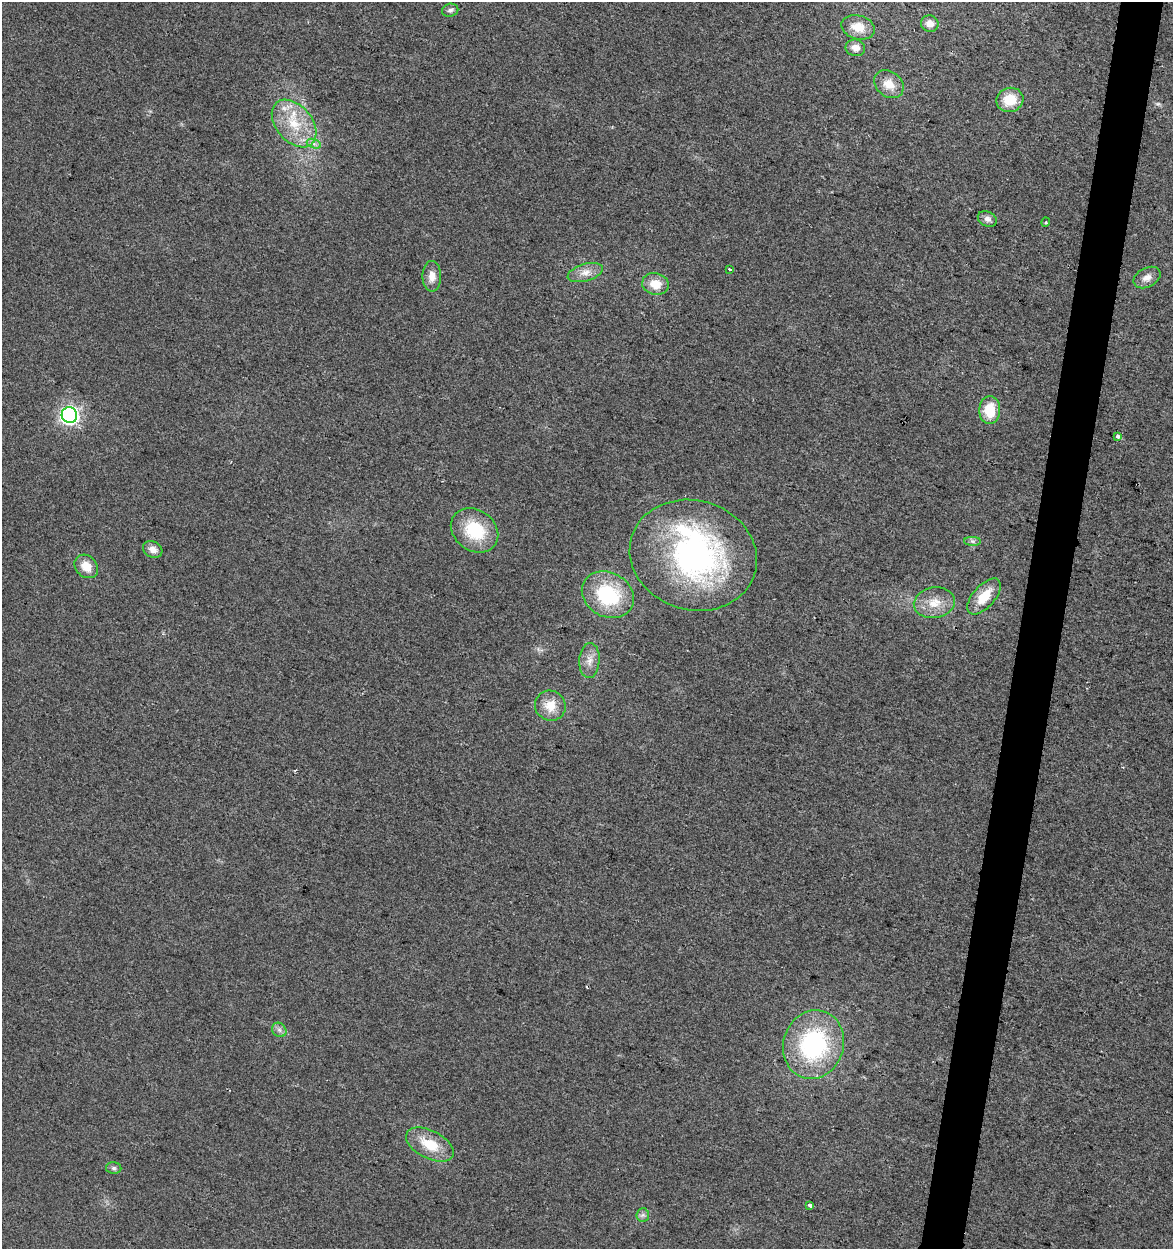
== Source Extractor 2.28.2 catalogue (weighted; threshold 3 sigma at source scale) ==
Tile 10 of 4 x 4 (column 2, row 3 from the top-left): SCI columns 1457-2627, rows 1248-2494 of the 5193 x 4995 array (HDU 1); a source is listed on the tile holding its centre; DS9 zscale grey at full resolution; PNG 1175 x 1251 px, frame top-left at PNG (2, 2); each listed source drawn as its Kron ellipse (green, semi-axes under 4 px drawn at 4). Shown black and unused: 4% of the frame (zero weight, under 2 of 3 exposures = <1% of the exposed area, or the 3 px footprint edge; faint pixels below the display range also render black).
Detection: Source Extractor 2.28.2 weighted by HDU 2 'WHT'; one run over the whole footprint, this tile lists its part. Background 0.017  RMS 0.0078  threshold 0.035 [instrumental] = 3 sigma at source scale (4.5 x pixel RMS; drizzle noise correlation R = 1.50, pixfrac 1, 0.0396/0.0396 arcsec/px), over >= 5 px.
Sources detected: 36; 1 cosmic-ray / hot-pixel residue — neither listed nor drawn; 1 inside a brighter listed object's ellipse — not listed separately; the other 34 listed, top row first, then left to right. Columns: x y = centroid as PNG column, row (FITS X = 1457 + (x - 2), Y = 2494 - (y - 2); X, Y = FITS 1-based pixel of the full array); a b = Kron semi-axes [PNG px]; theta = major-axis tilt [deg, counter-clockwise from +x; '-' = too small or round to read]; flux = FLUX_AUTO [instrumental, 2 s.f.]
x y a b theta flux
450 10 8 6 14 2.4
930 24 9 8 - 5.4
858 27 17 12 -15 13
855 48 10 8 -9 5.8
889 84 16 12 -39 12
1010 100 13 12 - 18
294 123 27 18 -50 30
314 144 7 4 -19 2.4
987 219 10 7 -27 3.8
1046 222 4 4 - 1.1
729 269 3 3 - 3.3
585 272 18 8 16 7.7
432 276 15 9 -89 7.5
1147 278 14 9 27 6
655 284 13 11 -12 12
990 410 14 10 87 20
69 415 8 7 - 260
1118 436 4 3 - 3.7
475 530 25 20 -36 38
972 541 8 4 -1 1.9
153 549 10 8 -27 5.6
693 555 64 55 -17 210
86 566 13 10 -45 11
608 595 27 22 -29 56
984 596 22 11 48 18
934 603 20 15 10 15
589 660 17 10 87 7.4
550 706 15 15 - 13
279 1030 8 6 -45 2.6
814 1045 35 30 74 110
430 1144 26 14 -27 22
114 1168 8 6 -1 2
810 1205 3 3 - 17
643 1215 7 6 - 2.2